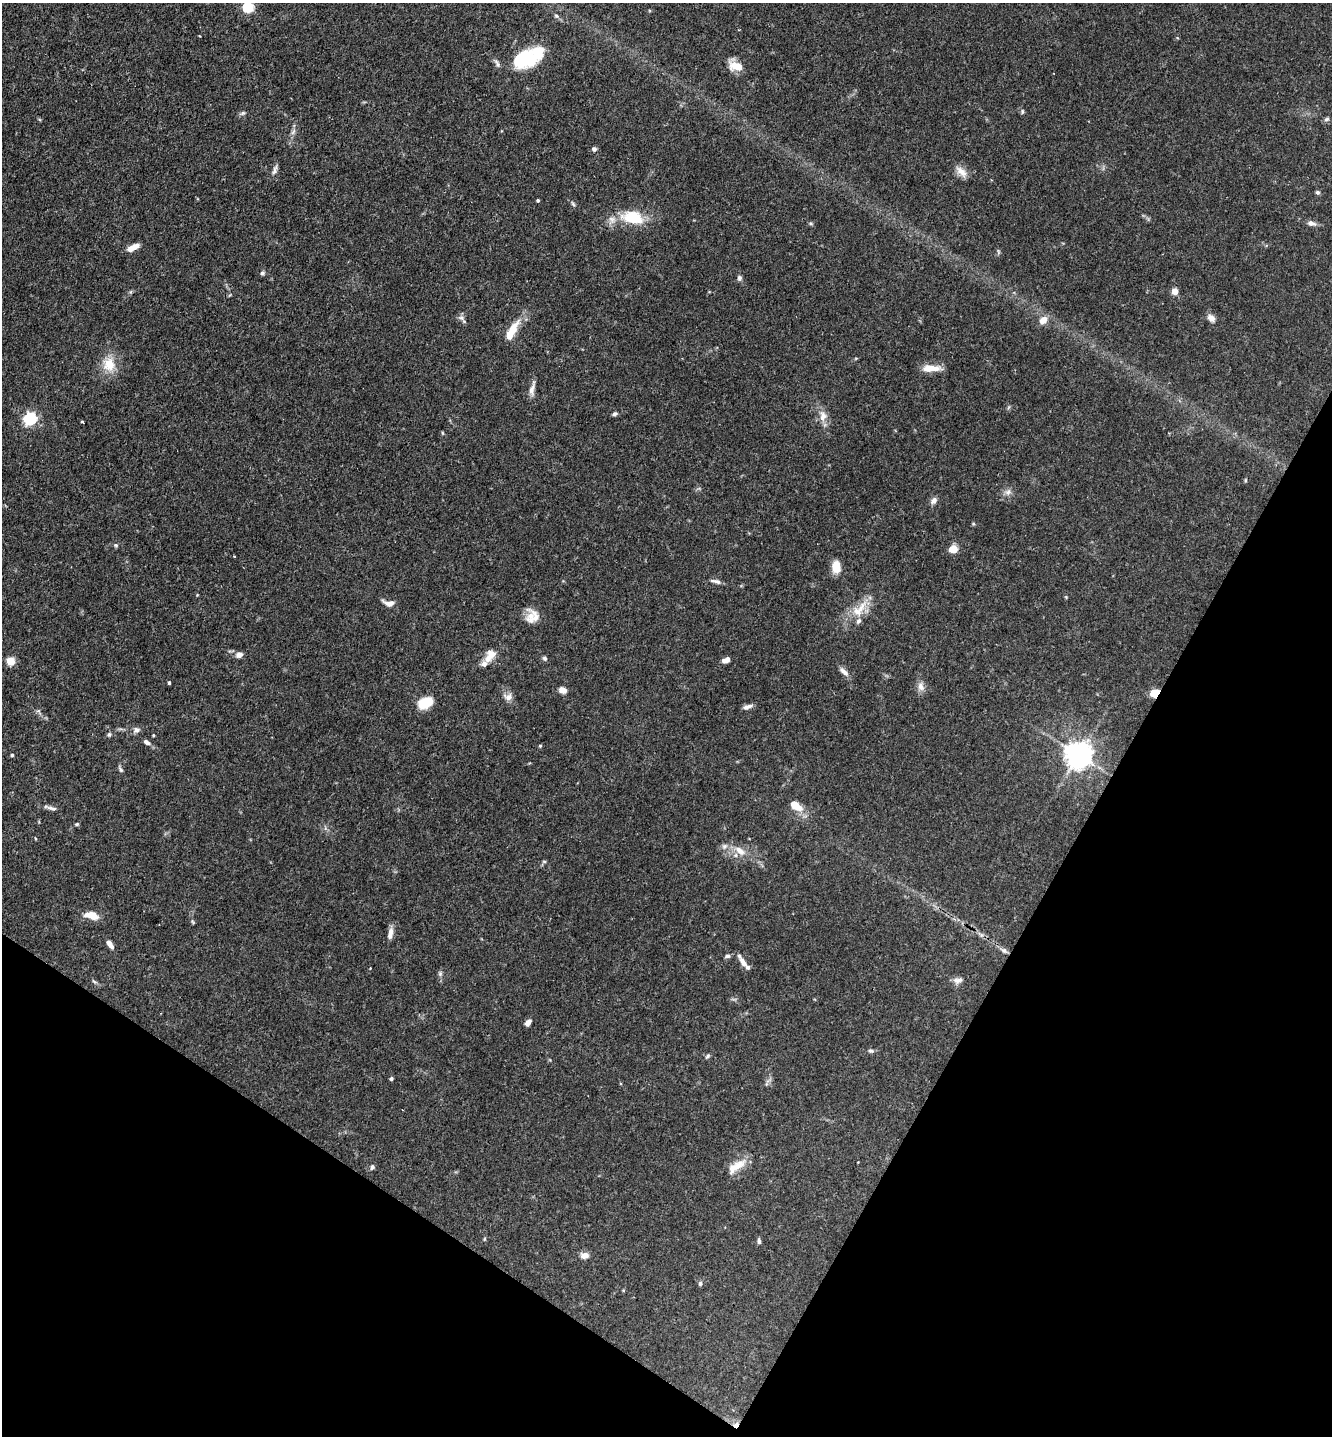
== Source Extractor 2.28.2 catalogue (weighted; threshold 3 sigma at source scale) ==
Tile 15 of 4 x 4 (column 3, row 4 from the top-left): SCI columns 2892-4221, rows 94-1527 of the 5929 x 5919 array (HDU 1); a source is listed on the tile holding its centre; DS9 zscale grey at full resolution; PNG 1334 x 1438 px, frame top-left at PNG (2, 3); no overlay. Shown black and unused: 26% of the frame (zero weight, under 3 of 4 exposures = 9% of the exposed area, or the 3 px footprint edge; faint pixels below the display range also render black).
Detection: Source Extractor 2.28.2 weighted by HDU 2 'WHT'; one run over the whole footprint, this tile lists its part. Background 0.0893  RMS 0.0038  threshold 0.0171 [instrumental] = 3 sigma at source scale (4.5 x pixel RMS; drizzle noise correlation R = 1.50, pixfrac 1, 0.05/0.05 arcsec/px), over >= 5 px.
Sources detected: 103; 2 inside a brighter object's white glare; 2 cosmic-ray / hot-pixel residue — not listed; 8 inside a brighter listed object's ellipse — not listed separately; the other 91 listed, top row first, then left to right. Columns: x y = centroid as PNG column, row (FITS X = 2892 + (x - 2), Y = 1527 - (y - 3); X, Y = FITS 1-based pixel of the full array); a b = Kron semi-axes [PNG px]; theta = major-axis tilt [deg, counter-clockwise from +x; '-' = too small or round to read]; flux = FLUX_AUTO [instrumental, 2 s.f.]
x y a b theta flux
248 7 5 5 - 32
556 16 7 5 -22 0.71
200 36 3 2 - 0.27
525 59 31 19 15 22
736 66 18 10 -25 5.3
1022 111 7 3 82 0.55
243 113 8 5 27 0.78
1327 119 7 5 17 0.82
293 132 8 4 53 0.99
594 149 6 6 - 1
275 170 14 5 71 1.4
961 172 18 8 -43 3.2
1318 192 6 5 - 0.67
538 200 3 3 - 0.51
573 204 7 4 -46 0.63
633 217 30 17 -10 14
1311 223 11 6 -4 1.7
811 224 6 4 -19 0.5
134 247 9 6 19 3.2
262 273 6 5 - 0.74
739 278 7 6 - 0.95
1175 291 4 4 - 7.1
461 318 9 6 -27 1.2
1211 318 11 7 -40 2.1
1043 320 10 7 46 3.7
512 330 23 8 57 7.8
109 364 21 17 -84 7.5
931 368 21 7 -1 5.3
532 389 21 6 79 2.3
615 414 6 5 - 0.82
823 416 16 10 -89 3.5
30 418 6 6 - 45
82 422 3 3 - 0.7
442 433 5 3 - 0.37
1245 480 5 3 - 0.37
1008 492 10 7 61 1.8
934 501 8 6 47 1.9
973 524 5 4 - 0.44
116 545 5 5 - 0.57
953 549 9 8 - 3.8
836 567 10 7 -84 7.5
716 581 15 5 -12 1.4
1066 597 6 3 -73 0.36
389 603 14 7 -11 2.5
861 607 23 9 58 5.7
535 617 29 10 -52 4
239 655 10 7 16 1.7
490 655 18 10 54 5
545 658 6 6 - 0.8
726 660 9 5 26 2.1
11 661 5 5 - 14
844 672 14 6 -43 2.1
169 683 4 3 - 0.64
921 686 13 9 -73 2.4
563 690 8 6 -17 2.5
1155 693 9 6 35 5.7
508 697 11 9 2 2.2
425 703 13 9 27 11
748 707 12 5 20 1.6
136 730 9 8 - 1.4
109 734 6 5 - 0.65
147 742 9 6 -31 1.3
540 746 4 4 - 0.39
1079 754 8 8 - 480
12 755 4 4 - 0.5
120 769 10 4 -56 0.76
796 806 17 9 -37 5.6
52 808 16 5 -15 1.4
76 824 5 4 - 0.47
740 851 20 10 -38 4.5
544 861 6 4 0 0.5
92 915 17 8 -14 4.8
193 922 6 3 -70 0.45
391 932 12 7 86 2.2
981 935 11 4 -45 1.2
110 945 10 5 -56 2.2
1004 950 8 7 - 1.2
727 956 7 5 13 0.9
743 962 16 6 -57 2.9
440 974 6 5 - 0.71
958 980 13 8 7 1.9
528 1023 7 5 55 2.1
871 1051 7 5 -33 0.8
707 1056 8 5 52 0.7
391 1079 4 4 - 0.64
736 1166 31 10 35 5.6
372 1167 7 5 72 0.92
484 1239 6 3 71 0.39
759 1241 7 4 -85 0.87
584 1255 9 7 1 2.5
700 1283 7 5 87 0.72
Overlapping masked pixels (flux is a lower limit): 1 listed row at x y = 1155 693
Isophote crosses this tile's border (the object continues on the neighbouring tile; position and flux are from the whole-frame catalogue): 1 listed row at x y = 248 7